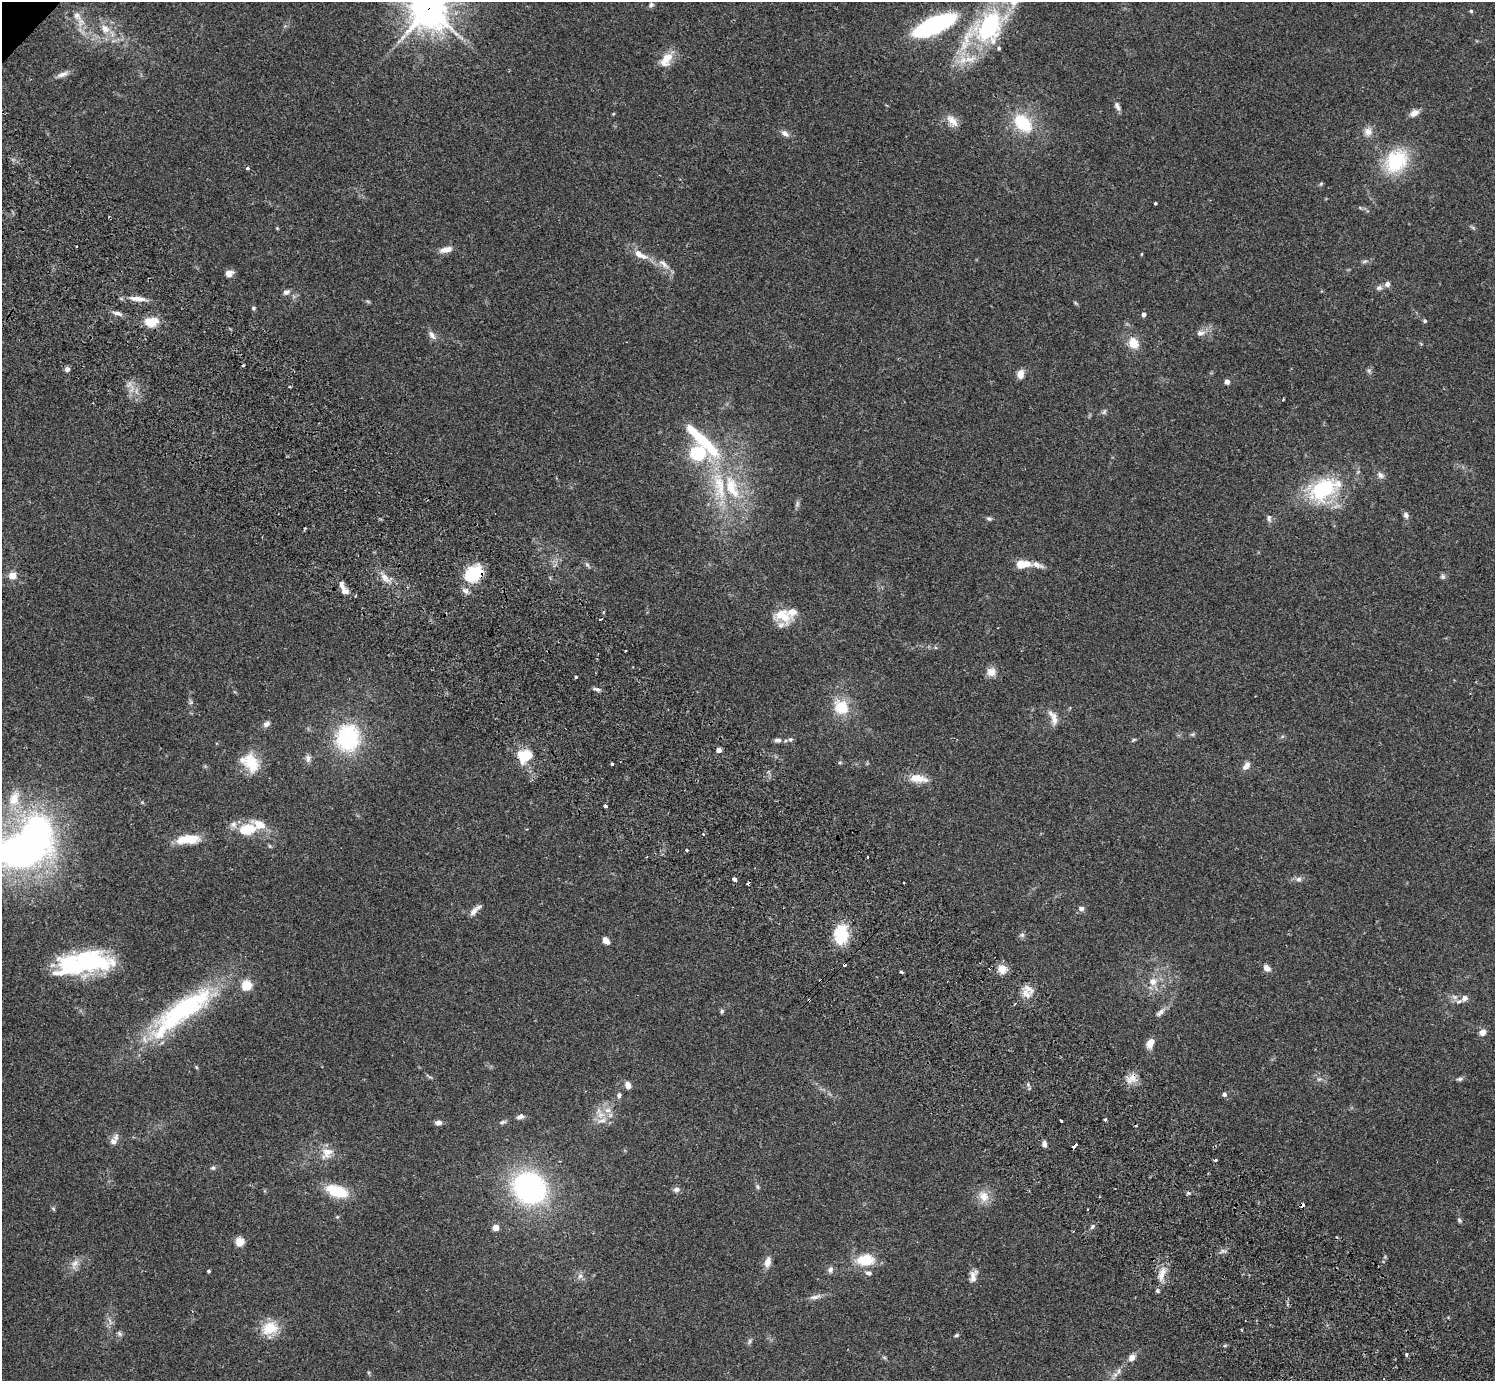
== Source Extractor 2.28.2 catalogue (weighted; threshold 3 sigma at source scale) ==
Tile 6 of 4 x 4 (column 2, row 2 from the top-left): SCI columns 1539-3031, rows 3105-4483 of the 6059 x 6069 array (HDU 1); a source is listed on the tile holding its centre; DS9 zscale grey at full resolution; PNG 1497 x 1383 px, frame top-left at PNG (2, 2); no overlay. Shown black and unused: <1% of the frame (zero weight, under 2 of 3 exposures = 3% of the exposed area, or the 3 px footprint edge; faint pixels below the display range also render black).
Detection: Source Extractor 2.28.2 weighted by HDU 2 'WHT'; one run over the whole footprint, this tile lists its part. Background 0.108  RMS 0.0064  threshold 0.0289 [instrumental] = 3 sigma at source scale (4.5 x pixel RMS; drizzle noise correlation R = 1.50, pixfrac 1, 0.05/0.05 arcsec/px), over >= 5 px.
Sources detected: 193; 1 too faint to see at this stretch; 3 inside a brighter object's white glare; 10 cosmic-ray / hot-pixel residue — not listed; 19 inside a brighter listed object's ellipse — not listed separately; the other 160 listed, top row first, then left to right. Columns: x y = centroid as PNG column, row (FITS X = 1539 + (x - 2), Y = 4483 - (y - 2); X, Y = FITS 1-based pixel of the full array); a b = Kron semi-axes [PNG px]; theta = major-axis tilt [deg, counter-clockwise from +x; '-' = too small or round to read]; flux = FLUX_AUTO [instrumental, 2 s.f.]
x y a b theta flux
651 5 7 6 - 1.5
428 8 14 13 - 1300
1471 11 5 4 - 0.82
77 16 13 9 -58 4.7
934 25 32 11 24 110
989 27 37 25 64 80
105 29 15 11 -39 7.3
666 59 21 11 55 9.4
970 59 18 10 1 9
62 74 17 6 19 3.4
1117 106 13 6 -66 2.3
1414 113 12 8 29 3.9
952 121 19 9 -46 5.6
1023 123 20 14 -46 29
1368 132 11 10 - 4.4
785 133 11 7 -35 2.9
1396 161 29 23 49 37
247 168 4 3 - 1.4
1321 184 6 5 - 0.84
1155 203 3 2 - 0.7
277 228 5 4 - 0.57
446 249 16 7 14 4.9
1141 254 4 3 - 0.5
640 255 24 8 -28 8.2
664 264 20 7 -39 4.8
229 273 8 7 - 4.5
1387 284 6 6 - 2.6
1379 288 9 6 25 1.9
286 292 8 6 24 2.3
138 299 25 6 -6 6.1
253 308 5 5 - 0.99
118 313 13 5 -17 2.7
1144 314 5 4 - 2.2
1425 321 5 4 - 1.1
151 322 14 10 6 12
1200 333 12 8 10 3.3
432 335 13 6 -58 3.1
1133 343 12 10 -57 9.3
67 369 5 5 - 2.5
1369 371 7 4 -73 1.2
1020 374 10 7 83 5
1227 382 4 4 - 3.9
1104 412 9 4 63 1.3
698 453 38 29 52 41
1380 475 10 7 -54 2.4
732 487 37 16 -69 31
1323 489 43 25 29 51
797 504 9 5 73 1.5
1406 515 8 7 - 2.1
989 518 7 5 -16 1.3
1269 518 11 6 -81 2
305 528 4 2 - 0.76
1021 564 8 6 -1 12
587 565 7 5 -32 1.3
1037 565 29 7 -16 4.9
473 573 19 14 31 31
13 576 7 7 - 6.6
1443 576 7 7 - 1.4
385 578 15 9 -55 5.7
342 585 14 7 -67 3.6
465 591 10 6 -26 2.5
783 616 22 15 -23 15
625 651 3 2 - 0.6
991 672 12 11 - 4.9
576 677 4 3 - 0.77
597 689 10 4 -19 1.8
841 707 22 19 -43 17
1053 718 21 9 -68 5.6
266 724 11 7 30 2.4
1192 734 6 5 - 0.94
348 738 26 23 85 60
790 739 6 5 - 1.2
778 740 9 6 -1 2.1
1133 740 7 4 27 0.89
718 750 4 4 - 3.7
522 754 19 11 81 11
308 758 10 6 -83 2.3
840 762 6 4 0 0.77
251 763 25 16 -64 17
612 764 3 3 - 2.3
1246 766 12 7 49 3.6
918 778 24 10 -8 9.3
14 799 22 15 69 13
142 802 6 4 -19 0.68
605 806 3 3 - 2
247 829 25 16 10 17
185 838 28 11 20 11
687 850 3 3 - 0.87
22 851 43 25 10 270
868 857 3 2 - 0.91
734 879 4 3 - 9.3
1299 879 8 6 15 2.1
1081 908 7 6 - 2.2
475 911 17 6 44 3.8
841 934 24 17 83 21
1022 935 7 5 -44 1.4
606 940 7 5 -50 4.6
86 961 57 23 -3 68
1267 968 9 7 -43 3.5
1002 969 13 10 -73 5.7
901 972 4 3 - 2.8
1153 981 11 11 - 6
247 985 5 5 - 39
1026 994 14 8 -51 5.3
1455 997 9 6 -2 2.7
1465 998 8 7 - 3.4
809 1000 3 3 - 0.98
184 1009 81 26 34 90
722 1011 6 4 79 1.2
1160 1012 14 6 44 2.8
1482 1032 8 7 - 3.6
1150 1043 12 8 62 5.3
196 1067 6 3 -70 0.67
1132 1078 16 10 46 6
1319 1079 7 4 18 1
1460 1079 9 5 1 1.5
628 1085 7 5 -72 5
1224 1094 5 5 - 2.1
619 1095 8 6 -89 1.6
601 1115 12 7 5 5
520 1116 10 6 18 2.3
1105 1120 3 3 - 2.2
1061 1121 3 3 - 1.4
503 1122 9 4 18 1.4
438 1123 8 6 2 2.6
113 1142 10 9 - 3.4
1044 1144 7 5 -82 2.7
1075 1145 5 3 - 8.3
327 1153 20 13 40 8
213 1168 6 6 - 1.2
758 1187 7 5 -51 1.1
529 1188 32 28 -37 120
676 1189 8 7 - 2.2
337 1191 21 11 -19 24
1188 1193 5 4 - 1.5
984 1196 14 12 -52 7.9
1303 1205 4 3 - 3.4
53 1208 6 4 -20 0.78
1459 1220 7 4 -29 1
495 1227 4 4 - 11
1092 1227 5 4 - 1.1
240 1242 5 5 - 27
865 1260 18 11 4 18
767 1262 13 7 75 4.6
75 1263 12 7 52 3.9
830 1270 9 6 68 2.1
209 1271 3 3 - 0.97
868 1273 8 5 -5 1.7
1162 1274 19 7 73 6.7
580 1276 7 7 - 2.1
973 1277 17 8 78 4.6
815 1297 18 6 12 3.4
270 1328 22 17 18 14
1241 1330 4 3 - 0.61
119 1334 7 6 - 1.4
956 1335 6 4 22 0.91
750 1341 7 4 90 1.2
1406 1355 3 3 - 1.8
1132 1358 8 7 - 3.8
1115 1375 7 6 - 2.2
Overlapping masked pixels (flux is a lower limit): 5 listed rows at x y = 428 8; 473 573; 809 1000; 1132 1078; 1303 1205
Isophote crosses this tile's border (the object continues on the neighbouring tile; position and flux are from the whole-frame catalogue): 3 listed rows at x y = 428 8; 989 27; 22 851